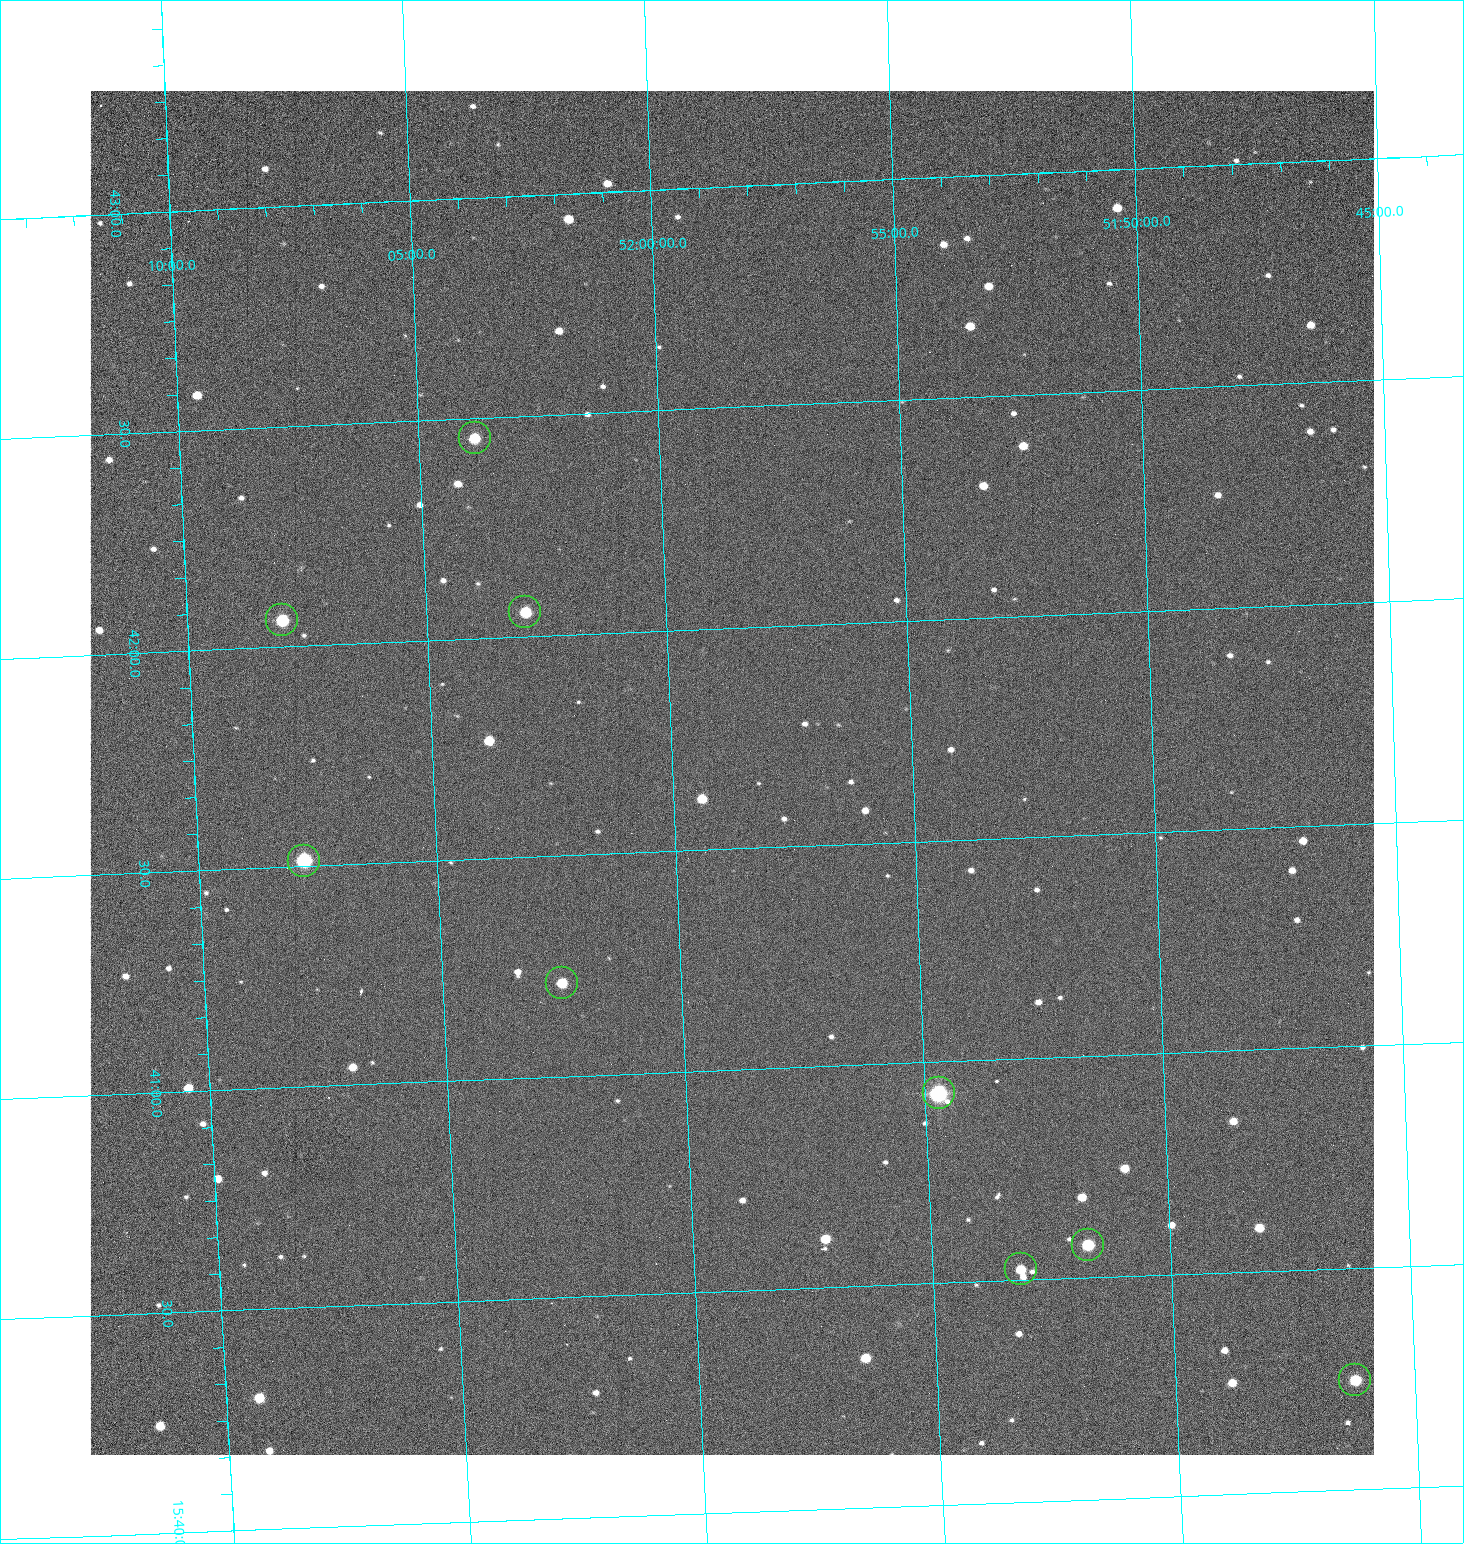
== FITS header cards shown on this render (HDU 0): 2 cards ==
NAXIS1  =                 1284 /fastest changing axis
NAXIS2  =                 1364 /next to fastest changing axis

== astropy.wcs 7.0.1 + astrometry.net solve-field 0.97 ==
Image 1284 x 1364 px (HDU 0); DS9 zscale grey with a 90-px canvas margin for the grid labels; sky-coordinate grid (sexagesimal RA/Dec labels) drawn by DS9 from the SOLVED WCS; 9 Tycho-2 reference stars matched to detected sources circled (green)
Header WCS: RA---TAN/DEC--TAN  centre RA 15:41:40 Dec +51:59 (235.42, +51.98 deg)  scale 1.26 arcsec/px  FOV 26.9' x 28.5'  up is +92 deg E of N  parity flipped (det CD > 0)
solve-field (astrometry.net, Tycho-2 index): VERIFIED the header's WCS against the Tycho-2 star catalogue (9 matches, 0 conflicts) and refined it, rather than solving blind
Solved WCS: RA---TAN-SIP/DEC--TAN-SIP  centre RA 15:41:40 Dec +51:59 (235.42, +51.98 deg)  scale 1.25 arcsec/px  FOV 26.8' x 28.5'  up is +92 deg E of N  parity flipped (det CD > 0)
The solver's refit moves the header's centre by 0.63 arcsec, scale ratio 0.997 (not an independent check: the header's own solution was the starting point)
Tycho-2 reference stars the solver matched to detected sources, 9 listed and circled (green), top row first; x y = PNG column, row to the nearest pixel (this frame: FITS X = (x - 90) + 1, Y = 1364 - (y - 91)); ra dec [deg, ICRS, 3 dp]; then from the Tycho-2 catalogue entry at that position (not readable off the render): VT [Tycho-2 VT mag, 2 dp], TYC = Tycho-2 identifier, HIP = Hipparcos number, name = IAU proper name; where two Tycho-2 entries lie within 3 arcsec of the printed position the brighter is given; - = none
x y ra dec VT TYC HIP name
475 438 235.614 +52.064 11.61 3489-1132-1 - -
525 612 235.514 +52.049 11.19 3489-1407-1 - -
282 620 235.515 +52.133 11.12 3489-1380-1 - -
304 861 235.378 +52.130 9.31 3489-1322-1 76850 -
562 983 235.303 +52.042 11.52 3489-958-1 - -
939 1093 235.232 +51.912 9.59 3489-824-1 - -
1088 1245 235.143 +51.862 10.97 3489-1016-1 - -
1021 1269 235.131 +51.886 12.29 3489-908-1 - -
1355 1380 235.062 +51.771 11.53 3489-1453-1 - -